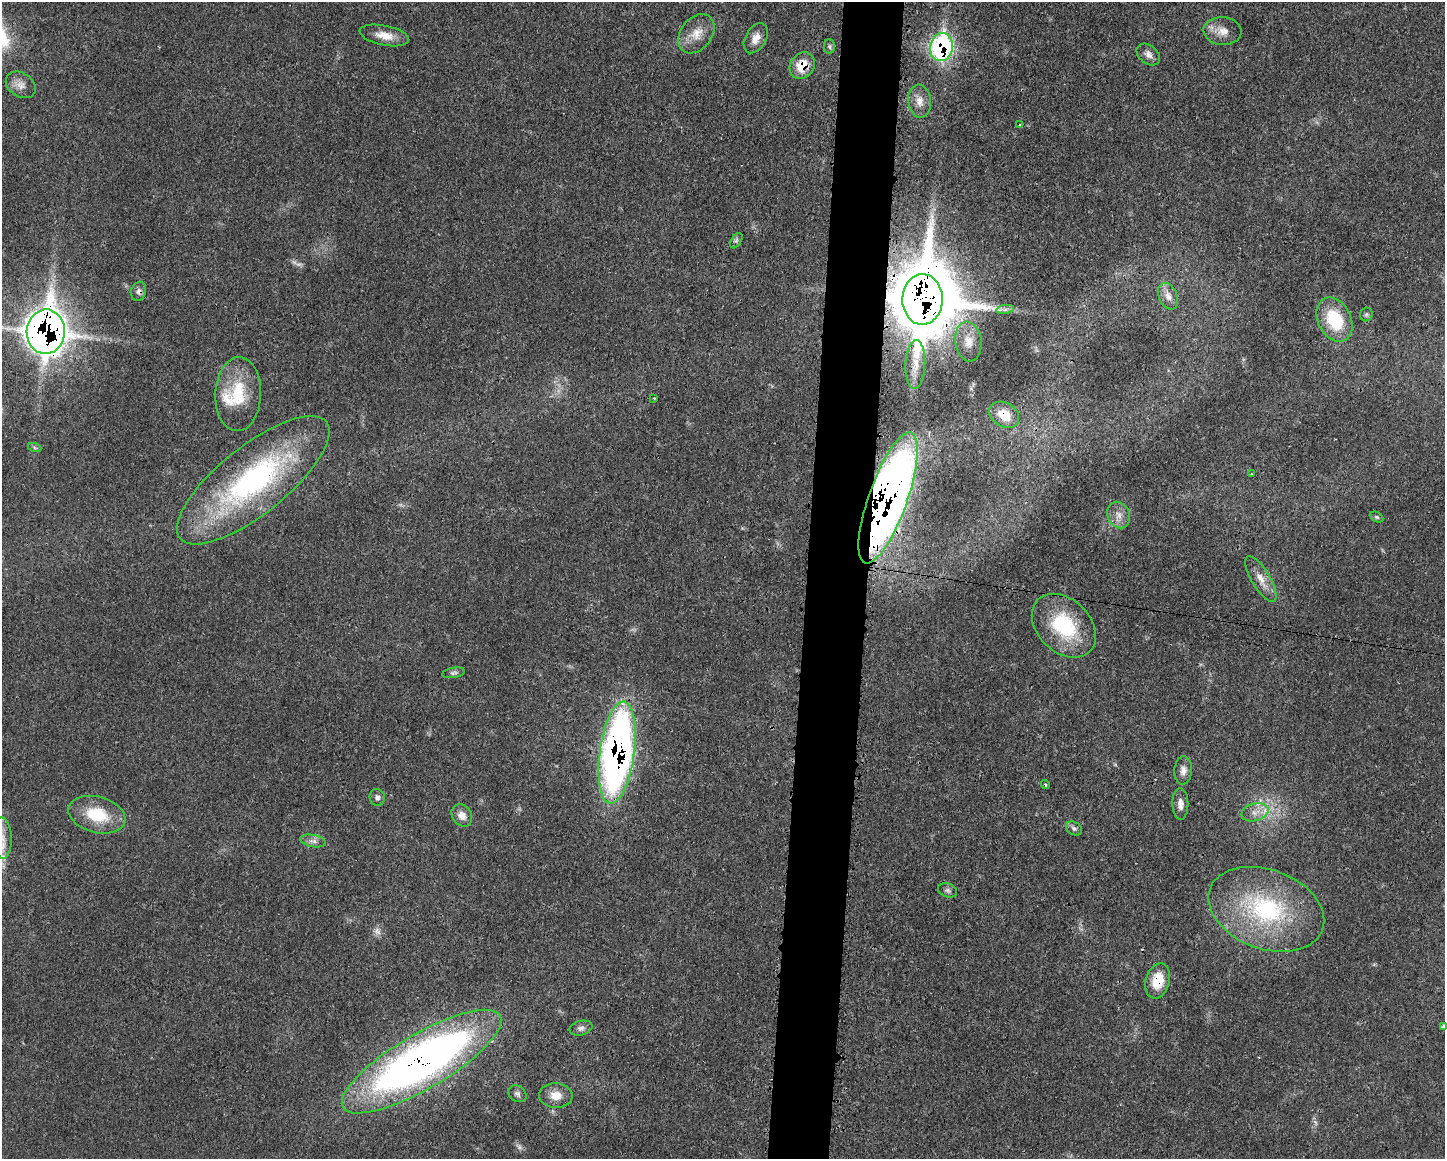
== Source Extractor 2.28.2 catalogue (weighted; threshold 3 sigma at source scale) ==
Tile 5 of 3 x 4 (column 2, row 2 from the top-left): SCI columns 1557-2999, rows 2323-3479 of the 4674 x 4642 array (HDU 1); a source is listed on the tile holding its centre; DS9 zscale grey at full resolution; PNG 1447 x 1161 px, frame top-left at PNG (2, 2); each listed source drawn as its Kron ellipse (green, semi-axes under 4 px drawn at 4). Shown black and unused: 4% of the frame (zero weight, under 3 of 4 exposures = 1% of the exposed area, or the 3 px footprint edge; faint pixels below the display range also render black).
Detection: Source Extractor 2.28.2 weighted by HDU 2 'WHT'; one run over the whole footprint, this tile lists its part. Background 0.021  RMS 0.0023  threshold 0.0102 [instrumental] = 3 sigma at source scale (4.5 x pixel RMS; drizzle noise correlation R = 1.50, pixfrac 1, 0.05/0.05 arcsec/px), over >= 5 px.
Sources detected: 57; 3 too faint to see at this stretch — neither listed nor drawn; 2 inside a brighter listed object's ellipse — not listed separately; the other 52 listed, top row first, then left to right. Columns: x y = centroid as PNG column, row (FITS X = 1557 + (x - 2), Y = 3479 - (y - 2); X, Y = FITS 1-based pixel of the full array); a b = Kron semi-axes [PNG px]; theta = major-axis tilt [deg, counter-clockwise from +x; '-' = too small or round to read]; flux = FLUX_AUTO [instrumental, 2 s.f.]
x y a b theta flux
1222 31 19 14 -5 2.8
696 34 21 15 52 3.9
384 35 25 10 -12 3.2
756 38 16 10 60 2.2
829 47 7 5 -87 0.5
941 47 14 11 79 48
1148 54 13 9 -39 1.4
802 66 14 11 54 4.9
21 85 16 12 -34 2
920 101 16 11 -82 2.2
1020 125 3 3 - 0.31
736 241 8 5 58 0.53
139 291 10 7 71 0.95
1168 296 14 9 -67 1.8
922 299 25 20 89 2100
1005 309 9 4 9 0.72
1366 314 7 6 - 0.44
1335 320 23 16 -64 12
46 332 22 19 86 380
968 341 20 13 -82 3.1
915 365 24 10 88 3.4
238 394 37 23 87 11
654 398 3 2 - 0.4
1004 415 16 12 -31 5.2
35 448 7 4 -19 0.38
1251 474 3 3 - 0.21
253 480 93 34 39 54
888 498 69 19 70 280
1119 515 13 11 -67 2.1
1377 517 7 4 -26 0.37
1261 579 26 9 -59 3
1064 626 37 26 -45 17
454 673 11 5 10 0.62
617 753 51 17 82 130
1183 770 14 8 86 1.5
1045 784 4 3 - 0.3
377 797 8 7 - 0.79
1180 804 16 8 -89 1.5
1255 812 14 8 15 2.1
97 815 29 18 -15 9.3
462 815 12 9 -55 1.9
1074 828 8 6 -30 0.68
2 838 20 9 -88 3
313 841 13 6 -11 1.2
948 890 10 6 -20 0.71
1266 909 60 39 -20 31
1158 981 18 12 74 5.8
1443 1026 3 3 - 0.78
581 1028 12 7 13 0.94
421 1062 91 27 30 160
517 1094 10 7 -36 0.79
556 1095 17 12 -4 3.1
Overlapping masked pixels (flux is a lower limit): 11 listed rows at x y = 941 47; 802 66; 139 291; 922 299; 46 332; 1004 415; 253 480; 888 498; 617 753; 1158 981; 421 1062
Isophote crosses this tile's border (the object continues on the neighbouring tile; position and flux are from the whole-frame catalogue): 3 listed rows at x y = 46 332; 2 838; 1443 1026